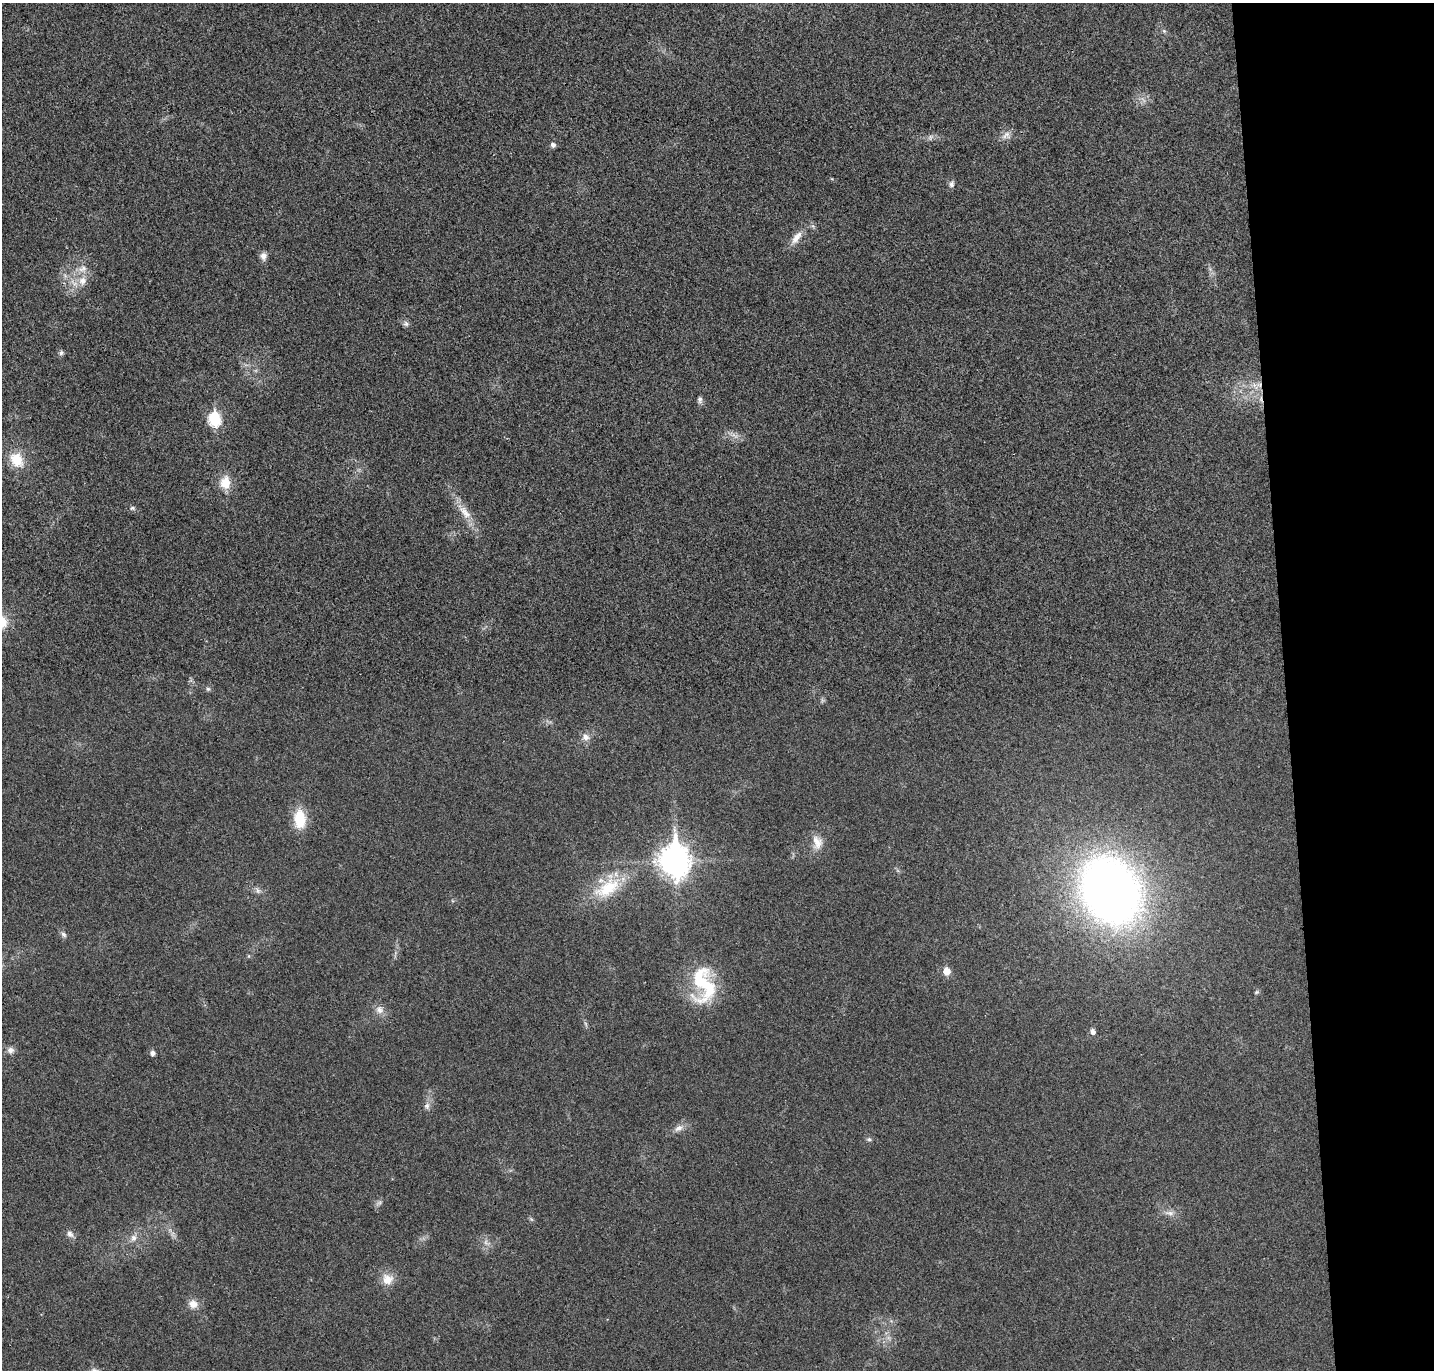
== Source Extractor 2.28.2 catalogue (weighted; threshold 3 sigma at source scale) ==
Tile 6 of 3 x 3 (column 3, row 2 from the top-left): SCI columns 2919-4350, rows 1484-2851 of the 4408 x 4332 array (HDU 1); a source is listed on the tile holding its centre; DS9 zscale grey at full resolution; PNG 1436 x 1372 px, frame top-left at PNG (2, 3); no overlay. Shown black and unused: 10% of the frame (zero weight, under 3 of 4 exposures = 6% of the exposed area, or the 3 px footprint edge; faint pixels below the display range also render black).
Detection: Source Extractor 2.28.2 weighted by HDU 2 'WHT'; one run over the whole footprint, this tile lists its part. Background 0.0232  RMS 0.0063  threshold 0.0283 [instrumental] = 3 sigma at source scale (4.5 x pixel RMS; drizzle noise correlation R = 1.50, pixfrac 1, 0.05/0.05 arcsec/px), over >= 5 px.
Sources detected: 47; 2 too faint to see at this stretch — not listed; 1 inside a brighter listed object's ellipse — not listed separately; the other 44 listed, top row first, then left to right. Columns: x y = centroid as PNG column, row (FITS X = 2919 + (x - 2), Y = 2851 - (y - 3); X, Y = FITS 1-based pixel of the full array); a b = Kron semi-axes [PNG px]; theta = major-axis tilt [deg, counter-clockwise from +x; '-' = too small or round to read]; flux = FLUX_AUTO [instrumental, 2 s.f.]
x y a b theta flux
1164 31 6 5 - 1.1
1006 135 14 10 19 4.1
930 137 8 6 70 1.7
553 145 7 6 - 1.8
951 184 10 6 72 1.9
796 238 22 9 54 6.4
263 256 10 8 -83 3.1
82 281 13 12 - 7.2
406 324 8 7 - 1.8
61 353 7 5 74 1.5
1255 386 13 5 -52 3.5
700 400 9 6 -82 1.9
214 419 7 6 - 62
735 436 14 4 -40 2.6
17 460 20 15 -54 14
225 483 15 12 89 11
132 508 7 5 -13 1.4
465 512 25 11 -51 9.7
208 689 6 5 - 1.2
586 737 9 9 - 3.8
300 819 17 11 -87 21
817 842 20 12 -72 7.5
675 861 12 10 -84 850
608 888 40 19 32 28
257 891 9 4 -81 1.5
1110 891 55 43 -60 550
63 934 8 6 -46 1.8
946 971 6 6 - 7.9
704 984 49 27 -80 41
1256 992 7 5 22 0.96
379 1010 12 10 -53 4.2
1093 1031 6 5 - 2.8
10 1050 9 9 - 2.9
152 1053 5 5 - 2.8
427 1106 9 8 - 2.6
678 1128 13 7 29 3.6
869 1139 7 5 -20 1.2
379 1203 7 4 19 1.4
1169 1213 15 6 -2 3.4
531 1219 6 4 -71 0.88
70 1234 10 8 -47 2.7
133 1238 10 8 78 3.5
387 1279 15 15 - 8.2
193 1304 12 11 - 5.4